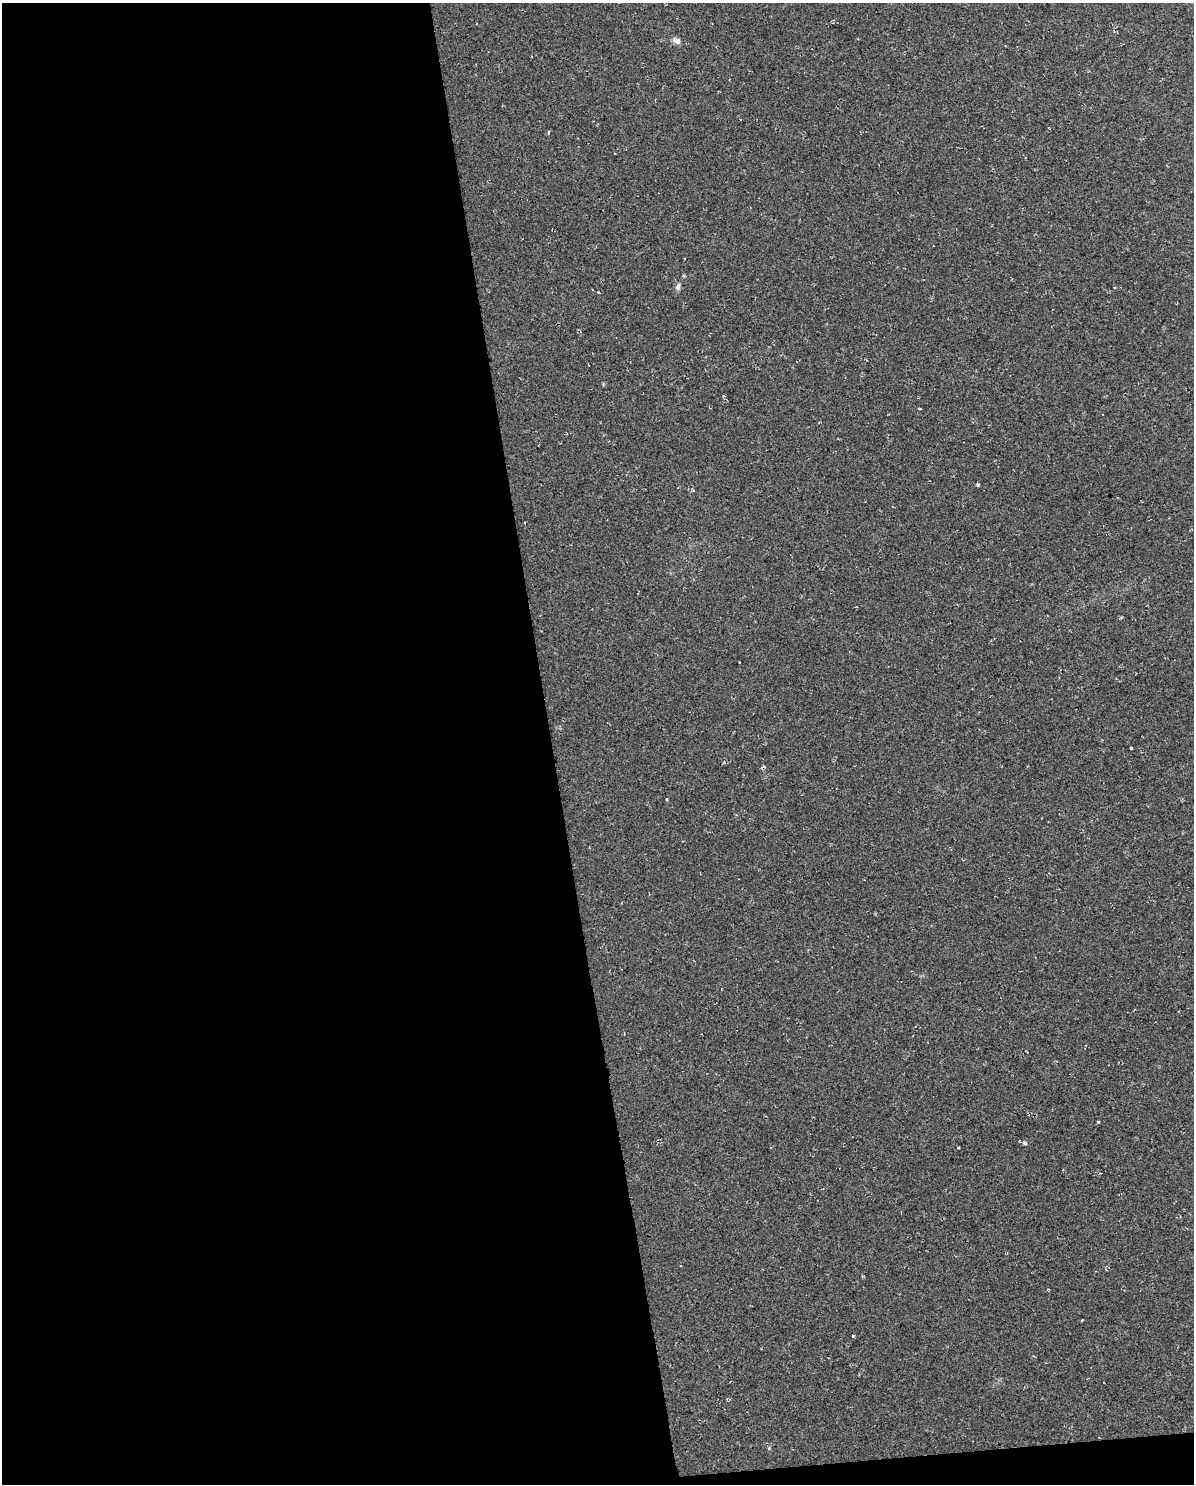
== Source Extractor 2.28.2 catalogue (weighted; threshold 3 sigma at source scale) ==
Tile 9 of 4 x 3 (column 1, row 3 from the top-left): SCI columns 116-1307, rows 62-1543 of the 5083 x 5803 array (HDU 1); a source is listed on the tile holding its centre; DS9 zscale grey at full resolution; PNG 1196 x 1486 px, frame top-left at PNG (2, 3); no overlay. Shown black and unused: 47% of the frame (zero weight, under 2 of 3 exposures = <1% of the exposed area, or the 3 px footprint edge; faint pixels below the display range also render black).
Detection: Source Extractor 2.28.2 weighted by HDU 2 'WHT'; one run over the whole footprint, this tile lists its part. Background 0.00663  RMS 0.0049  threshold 0.0219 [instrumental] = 3 sigma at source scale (4.5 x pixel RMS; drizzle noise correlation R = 1.50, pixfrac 1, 0.0396/0.0396 arcsec/px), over >= 5 px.
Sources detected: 16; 3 cosmic-ray / hot-pixel residue — not listed; the other 13 listed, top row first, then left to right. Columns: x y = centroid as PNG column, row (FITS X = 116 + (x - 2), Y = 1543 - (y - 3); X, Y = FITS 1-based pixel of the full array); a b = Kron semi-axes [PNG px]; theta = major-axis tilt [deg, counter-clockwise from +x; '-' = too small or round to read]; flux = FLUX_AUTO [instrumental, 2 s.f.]
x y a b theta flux
677 41 10 7 -29 2.2
549 132 4 3 - 1
678 287 10 6 72 1.5
1114 287 3 2 - 0.47
919 408 3 3 - 0.69
739 662 2 2 - 0.31
1131 748 3 3 - 4.2
666 799 4 3 - 0.48
1098 1122 3 3 - 0.82
1025 1143 6 5 - 1
1048 1289 3 2 - 0.77
1082 1320 2 2 - 0.31
853 1336 3 3 - 0.46
Unlisted compact peaks at least as high as the median listed source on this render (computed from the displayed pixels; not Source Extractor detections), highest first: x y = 978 485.